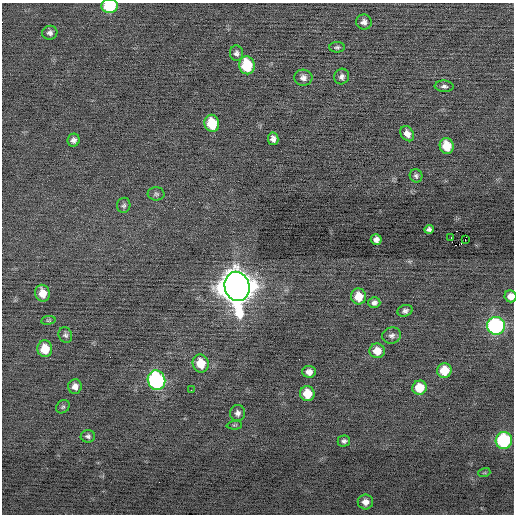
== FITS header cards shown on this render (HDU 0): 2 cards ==
NAXIS1  =                  512 / Axis length
NAXIS2  =                  512 / Axis length

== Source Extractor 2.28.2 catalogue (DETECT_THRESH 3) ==
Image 512 x 512 px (HDU 0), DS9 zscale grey, 1 PNG px = 1 image px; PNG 516 x 516 px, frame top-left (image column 1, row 512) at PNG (2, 3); each listed source drawn as its Kron ellipse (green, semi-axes under 4 px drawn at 4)
Background -0.0431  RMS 0.69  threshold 2.07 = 3 sigma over >= 5 px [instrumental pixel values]
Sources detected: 49; all 49 listed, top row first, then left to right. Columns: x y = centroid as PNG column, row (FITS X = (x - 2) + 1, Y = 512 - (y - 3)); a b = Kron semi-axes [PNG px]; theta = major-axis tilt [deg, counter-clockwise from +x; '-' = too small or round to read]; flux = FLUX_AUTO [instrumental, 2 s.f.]
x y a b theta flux
110 6 8 7 - 2600
364 22 8 7 - 210
50 33 7 7 - 160
337 47 7 5 0 99
236 53 8 6 -80 150
247 65 9 7 -80 2100
342 77 8 7 - 170
303 78 9 8 - 220
444 86 9 5 -3 130
212 123 9 7 -79 1400
407 134 8 6 -54 280
273 139 6 5 - 200
74 140 6 6 - 170
447 146 8 7 - 970
416 176 7 6 - 100
156 194 8 6 -2 100
124 205 7 6 - 120
429 229 5 4 - 120
451 238 3 2 - 310
376 239 5 5 - 190
465 240 3 2 - 97
237 286 15 12 -77 110000
42 293 8 7 - 560
359 296 8 7 - 790
510 296 6 6 - 300
374 303 6 5 - 160
405 311 7 6 - 140
48 320 7 3 8 57
496 326 9 9 - 8100
65 335 8 6 -67 130
392 336 9 8 - 190
45 349 8 7 - 910
377 351 7 7 - 550
201 363 9 8 - 930
444 370 7 7 - 1000
309 372 6 6 - 280
156 380 10 8 -72 8200
75 386 7 6 - 260
419 388 7 7 - 940
191 390 2 2 - 22
307 393 7 7 - 780
63 407 7 6 - 82
237 413 8 7 - 180
234 425 8 3 4 54
88 436 7 6 - 130
504 440 8 8 - 4700
344 441 6 5 - 130
484 473 6 4 18 59
365 502 7 7 - 300
At the frame edge (FLAGS 8, measured only in part): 2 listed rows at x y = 110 6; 510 296